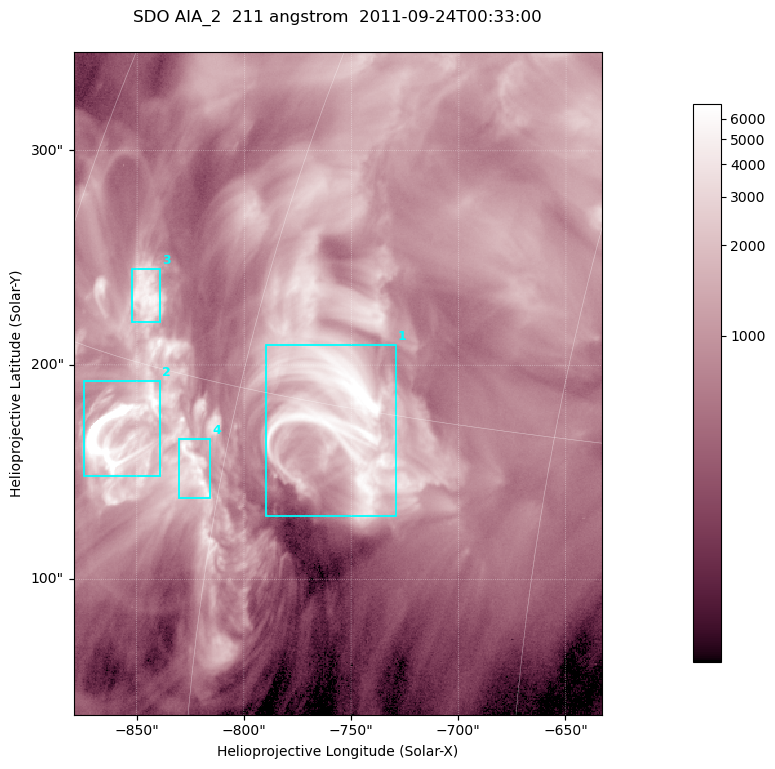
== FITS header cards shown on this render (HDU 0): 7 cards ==
TELESCOP= 'SDO     '           /
INSTRUME= 'AIA_2   '           /
WAVELNTH=                  211 /
WAVEUNIT= 'angstrom'           /
DATE-OBS= '2011-09-24T00:33:00.62' /
CTYPE1  = 'HPLN-TAN'           /
CTYPE2  = 'HPLT-TAN'           /

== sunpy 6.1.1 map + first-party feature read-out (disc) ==
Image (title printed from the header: SDO AIA_2  211 angstrom  2011-09-24T00:33:00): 410 x 514 px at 0.601 arcsec/px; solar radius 956 arcsec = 1592 px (partial field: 2.6% of the solar disc is inside the frame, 100% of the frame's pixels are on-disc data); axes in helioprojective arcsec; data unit not stated in the header (colour bar unlabelled)
Pointing: header CRPIX1/2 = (2038.91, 2046.17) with CRVAL1/2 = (0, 0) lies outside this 410 x 514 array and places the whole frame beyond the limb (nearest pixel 1.41 R_sun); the SolarSoft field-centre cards XCEN/YCEN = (-756.3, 191.5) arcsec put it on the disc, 1313 arcsec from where CRPIX/CRVAL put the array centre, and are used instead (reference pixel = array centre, CRVAL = XCEN/YCEN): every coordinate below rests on XCEN/YCEN
Orientation: roll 0.0565 deg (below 1 deg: not rotated)
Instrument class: DISC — disc imager (sunpy class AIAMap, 211 A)
Bright regions (active regions / flare kernels): reference = the on-disc median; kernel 3 px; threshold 5 sigma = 2684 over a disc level ~838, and >= 1.15x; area >= 210 px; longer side >= 5 px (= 3 arcsec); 4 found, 4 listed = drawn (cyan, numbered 1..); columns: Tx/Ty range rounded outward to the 2 arcsec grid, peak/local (2 s.f.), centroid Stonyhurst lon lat
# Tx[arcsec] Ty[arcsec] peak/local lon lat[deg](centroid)
1 -790..-728 128..210 11 -54 +15
2 -876..-838 148..194 19 -67 +13
3 -854..-838 220..246 6.6 -67 +17
4 -830..-816 138..166 7.4 -62 +13